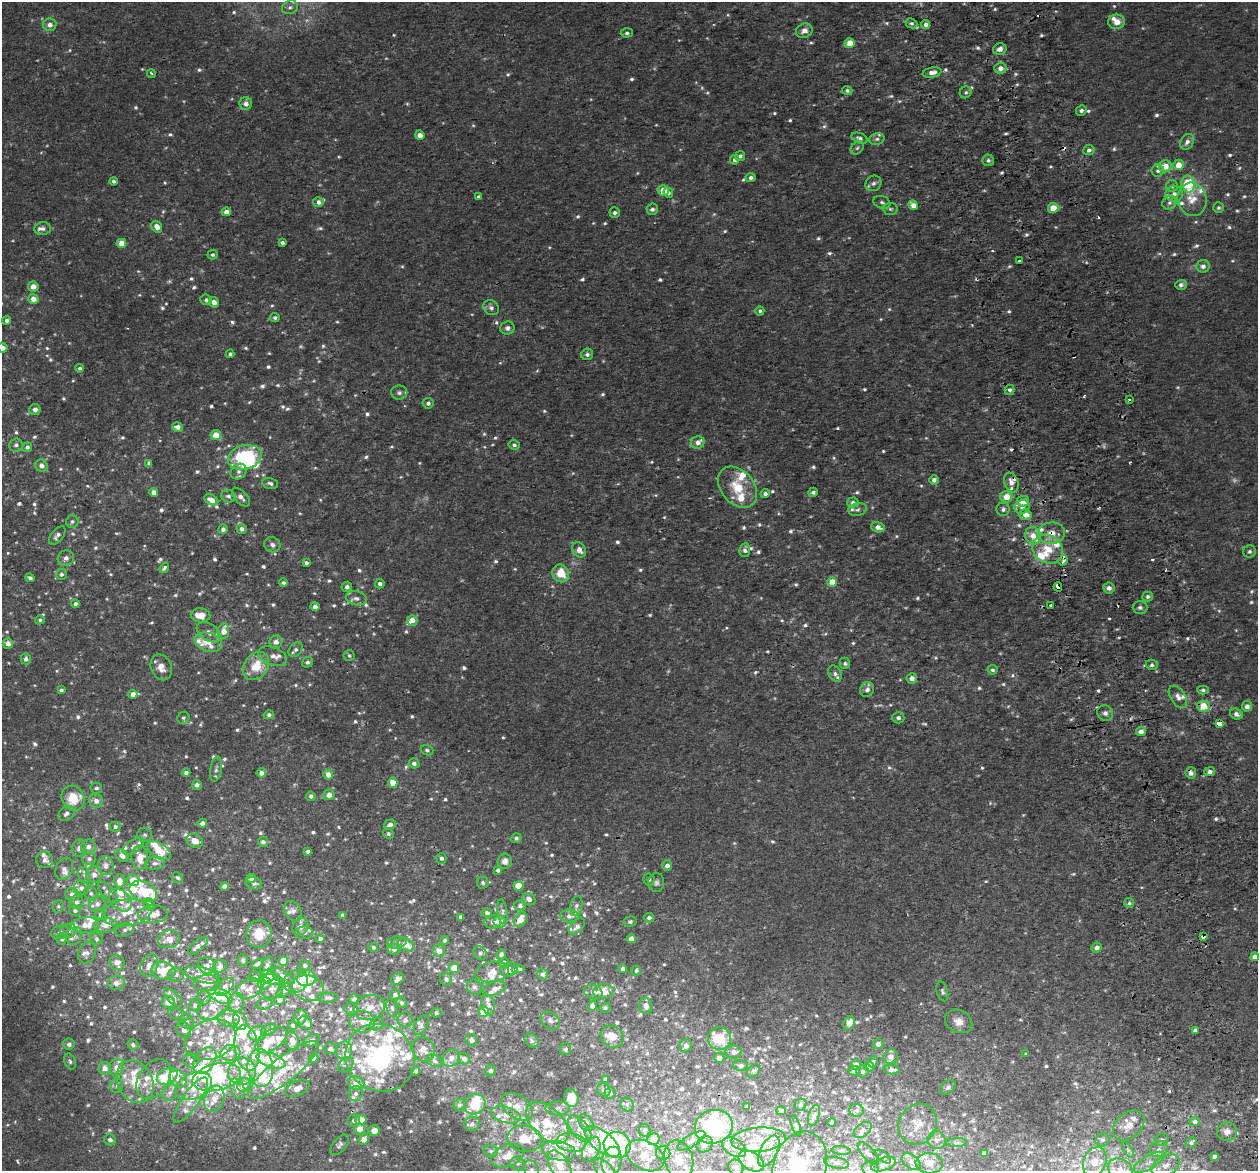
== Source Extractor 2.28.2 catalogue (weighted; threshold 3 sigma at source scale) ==
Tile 6 of 4 x 4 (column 2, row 2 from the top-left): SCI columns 1313-2568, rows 2440-3608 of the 5136 x 4831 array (HDU 1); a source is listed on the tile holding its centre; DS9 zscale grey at full resolution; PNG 1260 x 1173 px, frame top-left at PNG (2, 2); each listed source drawn as its Kron ellipse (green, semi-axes under 4 px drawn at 4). Shown black and unused: <1% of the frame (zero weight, under 2 of 3 exposures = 3% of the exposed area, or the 3 px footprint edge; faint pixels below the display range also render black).
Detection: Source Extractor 2.28.2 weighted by HDU 2 'WHT'; one run over the whole footprint, this tile lists its part. Background 0.00261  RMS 0.0026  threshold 0.0119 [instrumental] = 3 sigma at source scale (4.5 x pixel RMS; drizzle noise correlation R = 1.50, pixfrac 1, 0.0396/0.0396 arcsec/px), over >= 5 px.
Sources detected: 1158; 12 too faint to see at this stretch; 5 inside a brighter object's white glare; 11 cosmic-ray / hot-pixel residue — neither listed nor drawn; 194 inside a brighter listed object's ellipse — not listed separately; of the other 936, all 500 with FLUX_AUTO >= 0.57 (the completeness limit of this list) listed and drawn (436 fainter detections not listed), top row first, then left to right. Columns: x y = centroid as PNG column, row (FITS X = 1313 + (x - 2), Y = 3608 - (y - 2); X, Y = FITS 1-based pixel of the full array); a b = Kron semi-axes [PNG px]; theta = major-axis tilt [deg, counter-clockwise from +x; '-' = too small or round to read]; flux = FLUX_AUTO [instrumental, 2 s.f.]
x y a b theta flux
290 7 8 6 24 0.91
1117 22 8 7 - 2.2
911 23 6 5 - 0.66
50 25 7 6 - 1.3
925 25 4 4 - 1
804 31 8 7 - 1.8
627 33 6 4 4 0.61
850 43 5 5 - 3.8
1000 49 7 5 17 1.3
1000 68 6 5 - 1.5
932 72 9 5 11 1.9
151 73 5 4 - 0.58
847 90 5 4 - 0.68
966 92 6 5 - 0.57
246 104 6 6 - 1.6
1081 110 5 5 - 0.77
420 135 5 4 - 1.9
859 138 8 5 -21 0.85
877 139 8 6 16 0.84
1187 142 8 6 56 1.4
857 148 7 5 45 0.57
1089 150 5 5 - 0.9
740 156 5 4 - 0.87
735 160 5 4 - 1.1
988 160 6 5 - 0.61
1179 165 5 5 - 3.3
1165 166 6 6 - 3.4
1158 171 6 6 - 0.7
751 177 5 4 - 0.97
114 181 4 3 - 0.6
873 183 8 7 - 0.93
1188 184 8 6 -77 14
1172 186 6 6 - 0.62
663 190 5 5 - 4.5
668 193 5 4 - 0.69
1174 194 9 7 8 1.3
478 197 4 3 - 0.66
1192 199 16 14 -75 4
318 202 5 5 - 1.2
882 202 9 6 -19 0.72
1169 203 7 6 - 0.97
913 205 5 4 - 2.3
1053 208 5 5 - 4.7
1218 208 5 5 - 0.58
652 209 6 5 - 0.91
890 209 7 5 -3 0.63
226 212 4 4 - 1.9
615 213 5 5 - 0.68
157 227 6 5 - 2
42 229 8 6 8 0.96
121 243 5 4 - 3.5
282 243 4 3 - 0.75
213 255 5 5 - 0.61
1019 261 4 3 - 0.91
1203 266 7 6 - 1.3
1181 285 5 5 - 0.84
33 286 5 5 - 2.2
33 299 5 5 - 2.5
206 300 6 5 - 0.84
214 302 5 4 - 1.5
491 308 8 7 - 1
760 311 4 4 - 0.66
275 318 5 4 - 0.57
7 320 4 4 - 0.77
507 328 7 6 - 0.97
2 348 5 4 - 1.7
230 354 4 4 - 0.64
587 354 6 5 - 0.78
80 368 4 4 - 0.61
1009 390 5 5 - 0.84
399 393 8 7 - 0.9
1129 400 3 3 - 0.74
428 403 5 5 - 0.78
35 410 5 5 - 1.1
178 427 5 5 - 1.3
216 435 5 5 - 3.5
698 443 6 6 - 1.3
16 445 7 6 - 1
514 445 5 4 - 0.63
27 447 5 4 - 0.78
245 457 17 12 15 25
149 463 4 4 - 0.9
41 465 6 5 - 1.6
239 471 8 7 - 1.2
934 480 5 5 - 1.1
1011 482 10 7 -69 1.9
270 483 8 5 -12 0.77
737 487 23 16 -50 7.7
154 492 4 4 - 1.8
813 492 5 4 - 0.84
765 493 4 4 - 0.9
228 496 7 6 - 0.85
241 497 11 6 -47 1.4
1006 497 6 5 - 3.6
211 500 7 5 -28 2.3
1023 501 6 5 - 3.2
853 502 6 5 - 0.82
1022 507 8 6 27 1.2
858 509 9 6 14 0.79
1003 509 7 6 - 0.92
1026 515 6 5 - 2.4
72 521 6 6 - 0.58
878 527 7 5 -15 1.6
223 529 5 5 - 1
242 529 5 5 - 1.1
1051 533 13 11 7 3.4
57 536 11 5 51 1.1
1033 536 9 7 -67 2.7
272 545 8 7 - 1.1
1048 549 16 14 -39 6
579 550 8 6 -55 1.7
745 550 7 5 83 1.1
1249 551 6 6 - 0.69
66 558 8 7 - 1.2
1063 561 5 3 - 1.1
306 563 4 3 - 0.69
164 568 5 4 - 0.65
561 573 9 8 - 5.2
61 574 5 5 - 0.59
30 578 4 3 - 0.7
832 582 5 4 - 4.3
283 583 4 4 - 0.62
380 584 5 4 - 0.89
347 587 5 5 - 0.97
1058 587 4 3 - 2
1109 588 6 5 - 1.3
1148 596 5 5 - 0.68
356 598 10 7 -11 1.3
75 604 4 4 - 0.86
1051 605 3 3 - 1.3
315 607 4 4 - 1.2
1140 607 7 6 - 0.79
200 615 10 7 -4 3.7
40 620 5 4 - 0.57
412 620 5 5 - 2.1
223 631 7 5 81 2.9
208 632 13 8 -35 1.7
208 642 14 9 -18 2.6
276 642 6 6 - 1.6
8 643 5 5 - 1.8
296 649 8 6 50 0.95
349 655 5 5 - 0.57
273 656 15 8 -20 1.8
26 659 6 5 - 1
307 662 5 5 - 0.72
845 663 5 5 - 0.57
1152 665 6 5 - 0.67
256 666 15 11 55 6.9
161 667 13 10 -67 2.5
992 670 5 5 - 0.58
835 674 8 6 -62 0.98
912 678 5 5 - 1.4
61 690 4 4 - 0.61
867 690 8 6 61 1.3
1203 690 6 4 -1 0.6
133 694 4 4 - 1.8
1178 697 12 7 -56 1.7
1204 706 6 6 - 5.1
1247 706 5 5 - 1.4
1105 713 8 7 - 1
1236 714 6 5 - 1.1
269 715 5 4 - 0.65
183 718 6 5 - 0.66
898 718 6 5 - 0.82
1219 724 4 3 - 4.4
1141 731 5 4 - 1.4
427 750 6 5 - 0.6
414 763 5 5 - 0.86
216 769 13 5 81 0.96
1210 772 5 4 - 0.97
186 773 4 4 - 1
261 773 5 4 - 1.6
1191 773 6 5 - 1.1
328 775 5 5 - 2.3
393 783 5 4 - 4.2
197 785 5 4 - 1
96 788 6 5 - 0.63
329 795 5 5 - 1.8
311 796 5 4 - 0.77
73 798 13 11 -66 7
96 801 7 6 - 1.7
66 814 9 6 40 1.1
202 823 4 4 - 1.3
390 824 6 5 - 1.1
115 827 5 5 - 0.74
388 834 5 5 - 0.6
144 835 7 7 - 0.66
516 838 5 5 - 0.73
195 841 8 6 -26 2.6
263 842 5 5 - 0.81
133 846 12 6 33 0.92
88 847 7 7 - 1.2
79 848 8 7 - 1
159 851 13 7 -33 4.3
308 851 4 3 - 0.78
122 856 7 5 -38 1.5
140 858 12 8 -85 4.6
441 858 5 5 - 0.78
89 859 7 6 - 0.87
45 860 9 8 - 1.4
505 861 7 7 - 1.4
155 863 10 6 5 1.1
667 865 5 5 - 1.2
106 866 9 8 - 1.6
64 869 11 8 66 1.3
498 870 4 4 - 0.6
84 875 8 5 -73 0.66
94 875 8 8 - 1.5
177 878 6 5 - 0.6
251 878 4 4 - 2.3
649 879 6 6 - 0.69
133 880 6 5 - 2.8
119 881 6 5 - 2.3
483 882 6 6 - 0.61
254 883 8 6 -17 0.92
656 883 9 8 - 0.97
224 886 4 4 - 1.5
518 886 5 4 - 4.5
81 888 8 7 - 1.4
143 891 14 10 -24 9.3
108 892 13 6 -49 1
91 893 7 6 - 0.76
72 895 7 6 - 1.6
529 899 7 6 - 1.2
120 900 13 9 -43 2.7
77 902 7 6 - 0.98
1129 903 5 5 - 0.66
97 904 8 7 - 1.1
149 905 6 5 - 0.7
58 906 6 5 - 0.58
520 906 6 5 - 0.75
576 906 10 6 80 0.86
75 911 5 5 - 0.66
293 911 11 7 -60 1.1
502 912 12 5 -83 0.86
127 913 25 13 8 6.3
487 913 5 4 - 0.8
100 914 5 5 - 0.63
153 914 15 9 6 3.7
342 915 4 3 - 0.6
569 916 9 6 1 1.2
461 917 4 4 - 1.1
649 918 5 4 - 0.83
520 919 8 5 55 3.3
493 922 8 6 8 1.4
500 922 6 5 - 2.5
630 922 6 5 - 0.58
85 925 14 8 4 3
105 925 11 7 6 2.4
300 926 9 7 54 1.2
577 926 9 5 46 1.1
125 930 9 6 23 0.81
68 931 8 7 - 1.1
60 932 9 6 16 0.94
304 933 9 6 5 0.78
259 934 14 12 81 5.5
74 936 9 7 57 1.2
1203 937 4 3 - 1.9
62 939 6 5 - 0.65
97 939 6 5 - 0.62
169 939 11 8 19 2.6
320 939 4 4 - 0.78
631 939 4 4 - 2.3
444 940 5 4 - 0.57
397 942 10 6 7 1.1
406 944 9 6 -33 3.6
198 946 12 5 40 1.5
373 947 4 4 - 0.58
1097 948 5 5 - 1.2
394 949 6 5 - 1.4
439 951 6 6 - 2.4
87 953 11 8 65 1.2
480 953 7 6 - 0.76
501 954 5 4 - 0.77
1255 957 4 4 - 1.7
243 960 6 5 - 0.69
283 961 5 4 - 4.3
117 963 8 7 - 1.7
504 963 5 5 - 0.75
257 964 7 4 28 0.62
267 965 9 5 65 0.84
305 965 5 5 - 0.63
149 966 12 8 61 1.7
207 966 9 8 - 1.2
220 966 7 6 - 1.2
454 968 5 5 - 2.9
518 969 6 3 2 0.75
623 969 4 4 - 1
509 970 9 6 24 1.9
163 971 12 9 -12 5.2
636 971 5 5 - 0.63
492 972 17 10 9 2.6
543 974 5 5 - 0.86
176 975 8 7 - 0.9
202 975 18 7 -14 2.5
267 976 8 6 23 4.7
283 976 13 6 -30 1.3
255 977 7 5 -2 0.65
306 978 9 8 - 5.9
397 979 7 5 33 1.6
446 979 6 6 - 0.85
273 980 10 5 -11 0.94
296 982 12 10 25 4
116 983 8 7 - 1.5
207 983 13 8 2 2.6
264 983 6 6 - 1.7
224 987 11 7 40 1.4
474 987 8 7 - 0.85
308 988 16 12 -19 3.5
249 989 13 9 28 2
272 989 11 9 21 1.1
494 989 12 6 19 1.7
285 990 9 6 41 0.73
942 991 10 5 -75 0.68
593 992 9 7 -20 1.1
603 992 10 7 8 3.5
395 995 5 5 - 0.96
220 996 12 6 -23 12
328 997 10 5 0 0.68
173 998 12 5 -45 0.96
204 998 7 7 - 0.89
354 999 5 4 - 0.8
279 1000 5 5 - 0.88
169 1002 6 6 - 2.1
237 1002 9 7 -85 1.6
401 1003 5 5 - 0.64
264 1004 8 5 11 0.69
195 1005 6 6 - 0.99
488 1005 10 6 -74 1
213 1006 17 11 32 3.9
592 1006 5 4 - 1.5
646 1006 8 6 -78 1.6
369 1007 16 12 17 3.6
392 1008 9 5 -75 0.74
605 1008 5 4 - 0.58
351 1009 7 5 -2 0.6
484 1012 5 5 - 6.8
436 1013 5 5 - 0.58
179 1015 11 5 -19 0.75
300 1017 8 6 69 1.1
228 1018 11 8 -9 2.8
405 1020 7 7 - 1.3
550 1020 10 8 -36 1.3
186 1021 8 7 - 0.89
240 1021 9 7 -74 1.4
959 1021 14 11 -26 2.6
362 1022 13 11 -5 2.5
305 1023 7 6 - 0.94
849 1023 7 5 63 2.5
377 1024 7 6 - 0.71
421 1025 11 6 59 0.87
293 1026 4 4 - 0.63
184 1030 8 7 - 1.4
269 1030 8 5 26 0.75
1195 1030 4 4 - 1
258 1033 9 7 14 3.2
612 1037 12 10 -34 3.2
719 1038 11 11 - 12
210 1040 26 19 20 9.5
271 1040 18 10 34 4.4
311 1040 9 5 32 0.89
471 1040 6 5 - 1.1
292 1041 9 6 -74 2.4
532 1041 8 6 -48 0.76
69 1044 6 5 - 0.87
878 1044 5 5 - 1.2
133 1045 5 5 - 0.64
686 1046 7 6 - 1.4
247 1048 23 12 -81 6
330 1049 6 5 - 0.88
423 1049 12 11 - 3.1
566 1049 6 5 - 0.7
344 1050 9 8 - 1.3
733 1052 8 6 2 1.4
230 1053 10 8 5 1.8
1026 1054 4 3 - 0.59
891 1057 7 7 - 1.6
314 1058 5 4 - 0.91
380 1058 36 33 -34 37
451 1058 9 8 - 1.7
719 1058 5 5 - 1.1
464 1059 6 5 - 1.1
191 1060 8 7 - 1
271 1060 15 7 -20 8.1
205 1061 15 10 56 2.8
434 1061 8 5 -29 0.71
70 1062 8 5 -64 0.61
873 1062 6 4 65 0.76
346 1065 8 6 45 0.91
741 1065 7 5 -1 0.79
856 1065 5 5 - 1.6
869 1066 5 5 - 1
105 1068 6 6 - 2.1
117 1068 8 7 - 2
260 1068 19 12 -84 8
283 1070 43 12 38 9.3
892 1070 8 4 -6 1.2
416 1071 5 4 - 0.73
491 1071 5 5 - 0.68
753 1071 8 5 49 0.58
854 1071 5 5 - 0.64
862 1071 6 6 - 0.7
242 1072 14 13 - 4.2
167 1076 11 7 29 10
217 1077 24 13 13 16
154 1079 22 15 55 5.2
178 1079 9 8 - 2.1
605 1079 4 4 - 0.65
135 1082 22 17 -64 8
356 1083 8 6 -8 2
244 1085 7 6 - 2
117 1086 7 6 - 0.74
194 1086 19 12 25 7.4
948 1087 9 6 39 0.68
297 1088 13 7 25 2.1
238 1089 11 6 -64 1.9
604 1090 7 6 - 0.88
170 1092 9 6 55 1.2
610 1093 6 5 - 0.81
356 1094 8 7 - 1.2
571 1098 9 7 -72 4.1
214 1099 13 9 71 2.5
191 1100 27 8 54 4.2
475 1104 11 10 - 6.5
627 1104 7 6 - 0.77
459 1105 6 5 - 0.6
800 1105 6 5 - 0.71
517 1107 18 11 -35 3.5
747 1107 4 3 - 0.74
558 1108 12 7 2 1.1
857 1110 7 6 - 0.73
781 1111 5 4 - 0.96
506 1115 15 8 -15 2.1
814 1116 11 5 75 0.8
353 1120 6 6 - 0.75
361 1120 6 5 - 4.7
1195 1121 5 5 - 1
832 1122 4 4 - 0.74
547 1123 25 15 -44 7.7
586 1123 9 6 -54 1.3
472 1124 8 7 - 0.81
918 1124 21 18 60 3.9
1129 1125 18 12 44 3
796 1126 11 4 -71 0.6
714 1127 19 16 18 35
360 1129 5 5 - 2.7
580 1129 15 8 -52 2.3
374 1130 6 5 - 1.6
644 1130 6 6 - 0.7
863 1130 10 6 39 1
1227 1132 10 9 - 1.8
364 1139 5 5 - 2.1
525 1139 17 13 -10 5
653 1139 6 5 - 4
110 1140 6 5 - 1.1
758 1140 27 12 4 5.6
937 1140 9 9 - 1.3
1102 1140 7 6 - 0.67
1162 1140 7 6 - 0.64
691 1141 16 6 30 1.3
602 1142 21 10 -39 6.1
1191 1142 6 5 - 0.79
571 1143 15 9 -6 2.8
957 1143 10 4 2 0.67
705 1144 9 7 41 1.7
340 1145 12 6 51 0.95
617 1145 13 13 - 32
734 1147 13 8 -32 2
591 1149 13 8 63 3.1
1128 1149 9 4 -59 0.61
1159 1149 9 7 33 1.4
841 1150 9 4 -5 0.59
491 1151 7 5 -22 0.69
559 1151 17 9 -11 3
769 1151 17 8 62 2.9
663 1153 7 7 - 2.5
868 1153 14 6 -46 1.1
984 1153 4 4 - 0.92
508 1156 17 11 23 4.1
645 1156 20 14 -28 4.6
883 1156 9 5 -38 0.6
1214 1157 4 4 - 0.85
679 1160 19 14 -75 5.2
612 1161 14 9 78 2
751 1161 14 8 -31 7.1
911 1162 11 6 -37 1.3
1095 1162 15 11 68 2.9
1149 1162 17 7 30 2.3
517 1163 7 6 - 0.82
836 1163 12 5 -10 1.2
929 1163 13 10 -6 3.1
883 1164 13 6 18 1.3
800 1165 35 26 71 20
560 1166 17 9 -58 3.8
1166 1166 15 9 28 3.3
736 1167 8 7 - 1.6
870 1169 8 7 - 1.6
1120 1169 13 10 -26 2.8
532 1170 10 7 -73 1.1
605 1170 14 7 -50 3.1
Overlapping masked pixels (flux is a lower limit): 8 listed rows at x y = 1011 482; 1023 501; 1051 533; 1063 561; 1058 587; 1191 773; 1203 937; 714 1127
Isophote crosses this tile's border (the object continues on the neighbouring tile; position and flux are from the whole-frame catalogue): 6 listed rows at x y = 2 348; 800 1165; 870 1169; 1120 1169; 532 1170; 605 1170